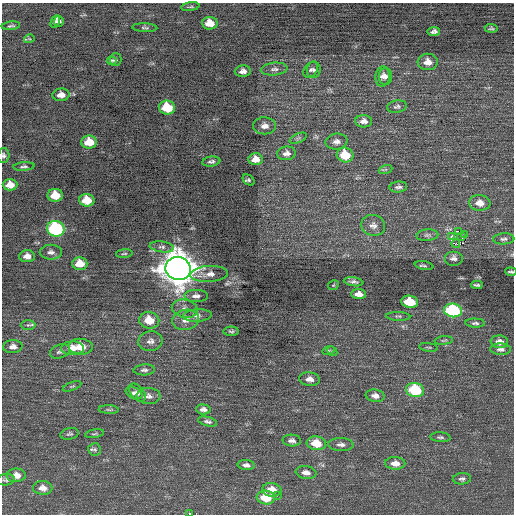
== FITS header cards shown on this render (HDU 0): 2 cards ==
NAXIS1  =                  512 / Axis length
NAXIS2  =                  512 / Axis length

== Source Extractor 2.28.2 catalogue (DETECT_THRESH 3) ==
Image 512 x 512 px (HDU 0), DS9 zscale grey, 1 PNG px = 1 image px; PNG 516 x 516 px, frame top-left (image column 1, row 512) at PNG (2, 3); each listed source drawn as its Kron ellipse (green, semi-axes under 4 px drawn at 4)
Background 0.107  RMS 0.72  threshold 2.16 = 3 sigma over >= 5 px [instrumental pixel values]
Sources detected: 113; all 113 listed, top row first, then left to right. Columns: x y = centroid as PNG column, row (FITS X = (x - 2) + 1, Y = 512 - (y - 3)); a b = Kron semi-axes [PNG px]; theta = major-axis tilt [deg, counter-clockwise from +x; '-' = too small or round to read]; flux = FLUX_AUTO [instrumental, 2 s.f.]
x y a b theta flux
190 7 9 3 9 69
55 21 7 3 65 150
59 21 5 5 - 130
210 23 8 6 -4 580
11 26 9 3 7 85
145 28 12 3 -2 81
491 28 7 4 -4 86
434 31 6 4 8 150
29 39 5 3 - 51
112 60 5 4 - 74
115 60 6 6 - 87
428 62 10 8 -2 400
274 69 13 6 4 220
311 70 9 6 49 140
314 70 8 7 - 150
243 71 8 5 3 220
382 76 10 7 86 230
385 76 8 6 89 190
61 95 8 6 4 300
397 107 10 6 9 120
167 108 8 7 - 1600
364 121 8 6 -3 270
265 126 11 8 0 300
298 138 9 4 23 96
336 141 11 8 7 240
89 142 8 6 0 930
286 153 9 7 8 250
3 155 7 6 - 120
345 155 8 7 - 1200
256 159 7 6 - 440
211 161 9 5 8 130
24 166 10 4 4 110
386 169 7 4 19 77
249 180 6 4 -41 85
10 185 7 5 0 460
398 187 9 5 5 150
55 195 8 6 0 890
87 200 8 6 -2 860
480 203 10 7 -5 460
373 225 12 10 -21 320
56 229 9 8 - 6300
458 231 3 2 - 1200
427 235 11 5 5 150
465 235 3 2 - 260
461 236 3 3 - 63
451 237 3 2 - 330
504 239 11 5 4 140
456 244 4 2 - 100
162 247 12 5 -8 170
51 252 11 7 1 210
124 254 8 3 5 65
27 256 8 6 4 300
454 258 9 7 0 190
80 264 7 6 - 690
424 266 9 3 -11 81
178 269 13 11 -17 100000
511 272 6 3 -8 77
209 274 19 8 3 370
354 282 10 4 -9 140
333 285 5 5 - 54
477 285 6 3 -4 88
359 294 7 5 -3 270
196 296 12 6 -1 200
410 302 8 6 -8 1600
185 309 13 9 -12 320
453 310 9 7 -8 5300
197 316 14 6 4 200
398 316 12 4 -2 89
149 320 10 8 -9 840
185 320 13 10 8 370
475 323 10 4 -3 120
28 325 7 5 1 91
231 331 8 4 -1 93
444 340 9 3 5 70
150 341 12 9 9 280
499 342 9 6 -5 300
13 347 9 6 5 230
81 347 12 8 -5 940
428 347 9 3 -8 63
72 348 11 7 0 420
501 349 10 5 -1 170
328 350 6 3 18 56
60 351 10 6 20 140
332 351 5 4 - 45
144 370 10 5 4 150
309 379 10 6 -6 290
72 386 10 4 21 70
415 390 9 7 -9 2600
134 393 9 5 -25 190
137 393 10 6 -50 200
148 396 12 8 -2 250
375 396 9 6 -8 260
203 409 7 5 -5 180
109 410 10 3 -2 82
207 422 10 4 -14 130
70 434 9 5 11 100
94 434 10 3 10 67
440 437 10 4 -4 110
292 440 9 6 -3 180
316 443 10 7 -7 910
341 445 13 6 -3 210
95 449 6 6 - 100
395 463 10 6 -2 410
246 465 8 5 -5 170
306 473 10 6 -8 280
16 475 9 7 2 390
462 479 9 6 6 130
6 480 9 5 6 110
43 488 10 7 -5 340
272 490 9 7 -7 680
277 495 2 2 - 150
266 497 9 7 -8 1200
189 514 4 2 - 1400
At the frame edge (FLAGS 8, measured only in part): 4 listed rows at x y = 3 155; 504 239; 511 272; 189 514